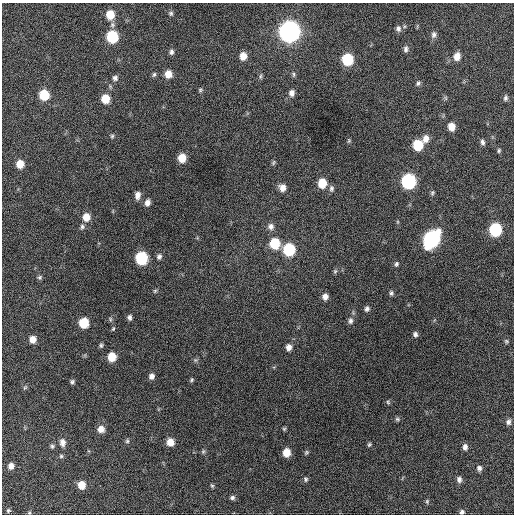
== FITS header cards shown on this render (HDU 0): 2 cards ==
NAXIS1  =                  512 / Axis length
NAXIS2  =                  512 / Axis length

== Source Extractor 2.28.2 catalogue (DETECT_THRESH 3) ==
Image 512 x 512 px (HDU 0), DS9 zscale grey, 1 PNG px = 1 image px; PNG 516 x 516 px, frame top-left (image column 1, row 512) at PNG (2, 3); no overlay
Background 667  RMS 19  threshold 56.5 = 3 sigma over >= 5 px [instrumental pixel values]
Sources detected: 98; all 98 listed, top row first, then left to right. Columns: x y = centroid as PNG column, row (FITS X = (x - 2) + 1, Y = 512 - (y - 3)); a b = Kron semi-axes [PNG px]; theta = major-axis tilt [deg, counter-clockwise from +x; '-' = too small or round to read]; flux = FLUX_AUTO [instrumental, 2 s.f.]
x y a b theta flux
171 13 6 6 - 2400
110 15 9 7 -87 22000
398 29 7 7 - 4100
289 31 9 9 - 900000
434 35 9 7 76 4500
112 36 8 7 - 76000
406 49 8 6 86 3600
171 52 7 5 83 3400
243 56 8 7 - 12000
457 56 9 7 81 11000
347 59 8 7 - 72000
154 74 6 5 - 2200
168 74 7 6 - 12000
294 74 8 4 -90 2200
260 76 8 4 81 2200
115 78 7 7 - 3700
418 83 7 5 48 2700
200 90 6 5 - 1900
292 93 8 7 - 6100
44 95 7 7 - 39000
446 98 7 4 -71 1800
505 98 8 5 78 2900
105 99 7 7 - 23000
451 127 7 6 - 13000
112 136 5 5 - 1800
426 139 9 7 77 9400
349 141 6 4 70 1500
482 142 7 5 -76 3600
418 145 8 7 - 43000
499 150 6 5 - 2000
182 158 7 6 - 19000
273 162 8 4 70 2100
20 164 7 6 - 15000
408 181 8 8 - 190000
322 183 8 7 - 25000
282 188 8 7 - 9000
331 188 9 6 89 3500
432 193 7 5 75 2200
137 195 8 6 81 6500
147 203 7 6 - 5700
86 217 8 7 - 14000
82 226 7 6 - 3100
271 226 9 8 - 5900
495 229 8 7 - 100000
431 239 11 8 62 330000
275 243 8 8 - 44000
289 249 8 7 - 80000
159 257 8 6 56 3500
141 258 8 7 - 96000
396 264 6 5 - 2500
335 271 6 5 - 2200
40 277 6 5 - 2200
155 291 6 5 - 1800
391 293 6 5 - 2500
325 296 7 6 - 6400
367 309 6 6 - 3300
129 317 6 5 - 3800
110 319 6 5 - 2100
350 321 9 6 83 4000
84 323 7 7 - 37000
113 329 6 4 63 1800
415 334 6 5 - 3600
32 339 6 6 - 10000
506 341 6 5 - 1800
101 345 7 5 -90 2500
289 347 7 6 - 6800
112 357 7 7 - 24000
195 360 6 5 - 2100
151 376 7 6 - 5200
192 380 6 4 56 1800
72 382 5 5 - 2600
25 387 7 4 58 1800
388 402 6 5 - 1700
397 419 7 5 -2 2300
508 422 7 6 - 4100
101 429 7 7 - 9600
284 429 5 5 - 1600
127 441 6 5 - 2200
62 442 10 7 -82 6700
170 442 7 7 - 13000
369 444 6 4 50 1900
52 446 7 5 -79 2500
465 447 7 5 -88 4600
203 451 6 5 - 2000
306 452 7 5 50 2000
286 453 7 6 - 18000
61 456 5 5 - 2100
11 466 7 7 - 7200
479 468 7 6 - 4000
306 479 7 6 - 2700
459 479 8 6 -90 4800
81 485 7 7 - 15000
212 486 5 4 - 1600
232 498 6 5 - 3000
427 501 6 5 - 1900
8 510 6 5 - 2100
462 512 6 5 - 3200
29 513 6 4 1 1400
At the frame edge (FLAGS 8, measured only in part): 1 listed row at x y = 462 512